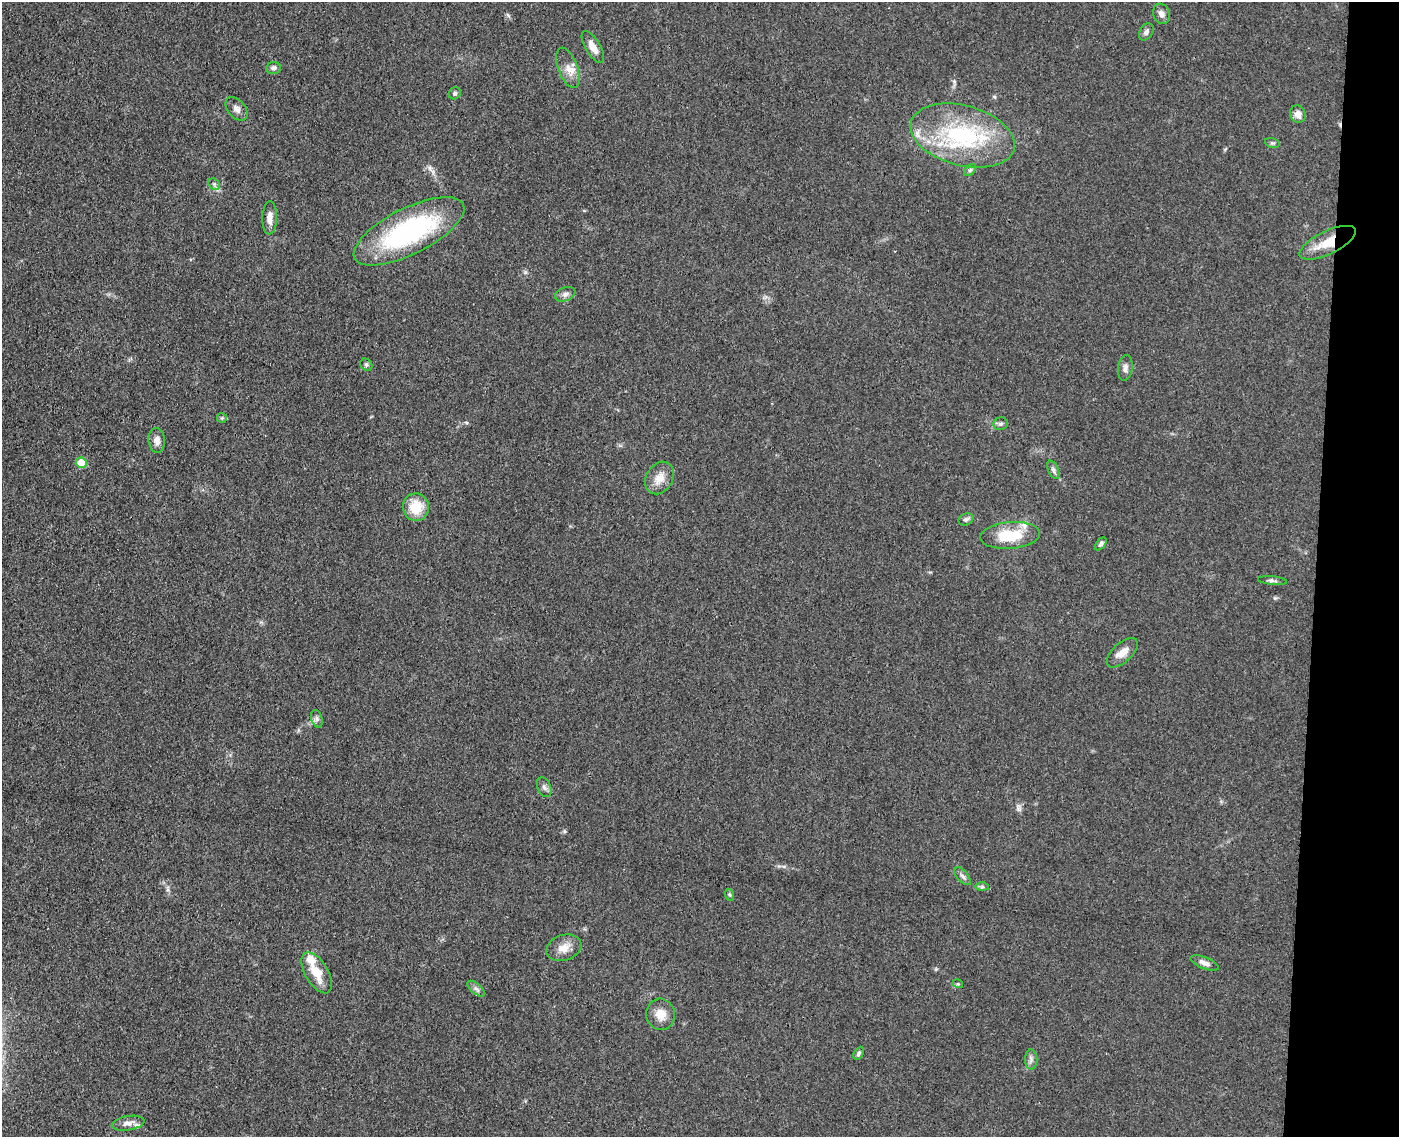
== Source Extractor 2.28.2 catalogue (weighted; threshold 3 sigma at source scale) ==
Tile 6 of 3 x 4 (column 3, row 2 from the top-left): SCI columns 3069-4465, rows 2277-3411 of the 4629 x 4554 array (HDU 1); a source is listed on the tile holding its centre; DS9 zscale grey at full resolution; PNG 1401 x 1139 px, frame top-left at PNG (2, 2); each listed source drawn as its Kron ellipse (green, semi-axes under 4 px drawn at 4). Shown black and unused: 6% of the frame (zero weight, under 3 of 4 exposures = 5% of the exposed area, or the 3 px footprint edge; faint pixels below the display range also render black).
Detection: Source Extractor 2.28.2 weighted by HDU 2 'WHT'; one run over the whole footprint, this tile lists its part. Background 0.0894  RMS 0.0064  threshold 0.029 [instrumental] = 3 sigma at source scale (4.5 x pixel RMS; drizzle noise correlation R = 1.50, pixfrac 1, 0.05/0.05 arcsec/px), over >= 5 px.
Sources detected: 50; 1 cosmic-ray / hot-pixel residue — neither listed nor drawn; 5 inside a brighter listed object's ellipse — not listed separately; the other 44 listed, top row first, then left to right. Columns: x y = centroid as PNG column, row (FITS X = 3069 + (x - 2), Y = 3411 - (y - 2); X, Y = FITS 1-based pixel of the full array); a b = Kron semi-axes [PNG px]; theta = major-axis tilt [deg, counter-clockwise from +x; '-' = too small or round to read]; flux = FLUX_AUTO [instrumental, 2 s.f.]
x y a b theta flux
1161 14 10 8 -69 3.3
1146 32 9 6 59 2.1
593 47 18 7 -58 6.2
273 68 7 6 - 2.2
568 68 21 9 -70 6.9
455 93 6 5 - 1.4
237 109 13 8 -49 3.5
1298 114 9 7 -64 4.6
963 136 53 30 -15 77
1272 143 7 4 -14 1.1
970 170 7 4 45 1.3
214 184 6 5 - 1.5
270 218 16 7 88 5.2
409 231 61 23 27 110
1327 243 31 11 26 17
565 294 10 6 22 2.5
366 365 6 5 - 1.2
1125 368 13 7 81 3
222 418 5 5 - 0.95
1001 424 7 6 - 1.6
157 440 12 8 -85 4
81 463 5 5 - 16
1053 470 10 5 -65 1.9
659 478 17 13 58 7.8
416 507 14 13 - 16
966 519 8 5 27 1.7
1010 535 30 13 5 24
1101 544 7 4 51 1.6
1272 581 14 3 -6 1.7
1122 653 19 9 43 6.8
317 719 9 5 -72 1.8
544 787 10 6 -67 2.2
963 876 11 5 -49 2
982 887 7 4 0 1.2
730 895 6 4 -71 0.88
564 948 18 13 18 7.6
1204 963 15 5 -21 3.2
317 973 23 11 -59 14
958 984 5 3 - 0.67
476 989 10 5 -41 2
661 1014 15 14 - 8.1
858 1053 7 4 60 1.2
1031 1059 10 6 -90 2.3
128 1123 16 7 10 4.2
Overlapping masked pixels (flux is a lower limit): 1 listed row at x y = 1327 243